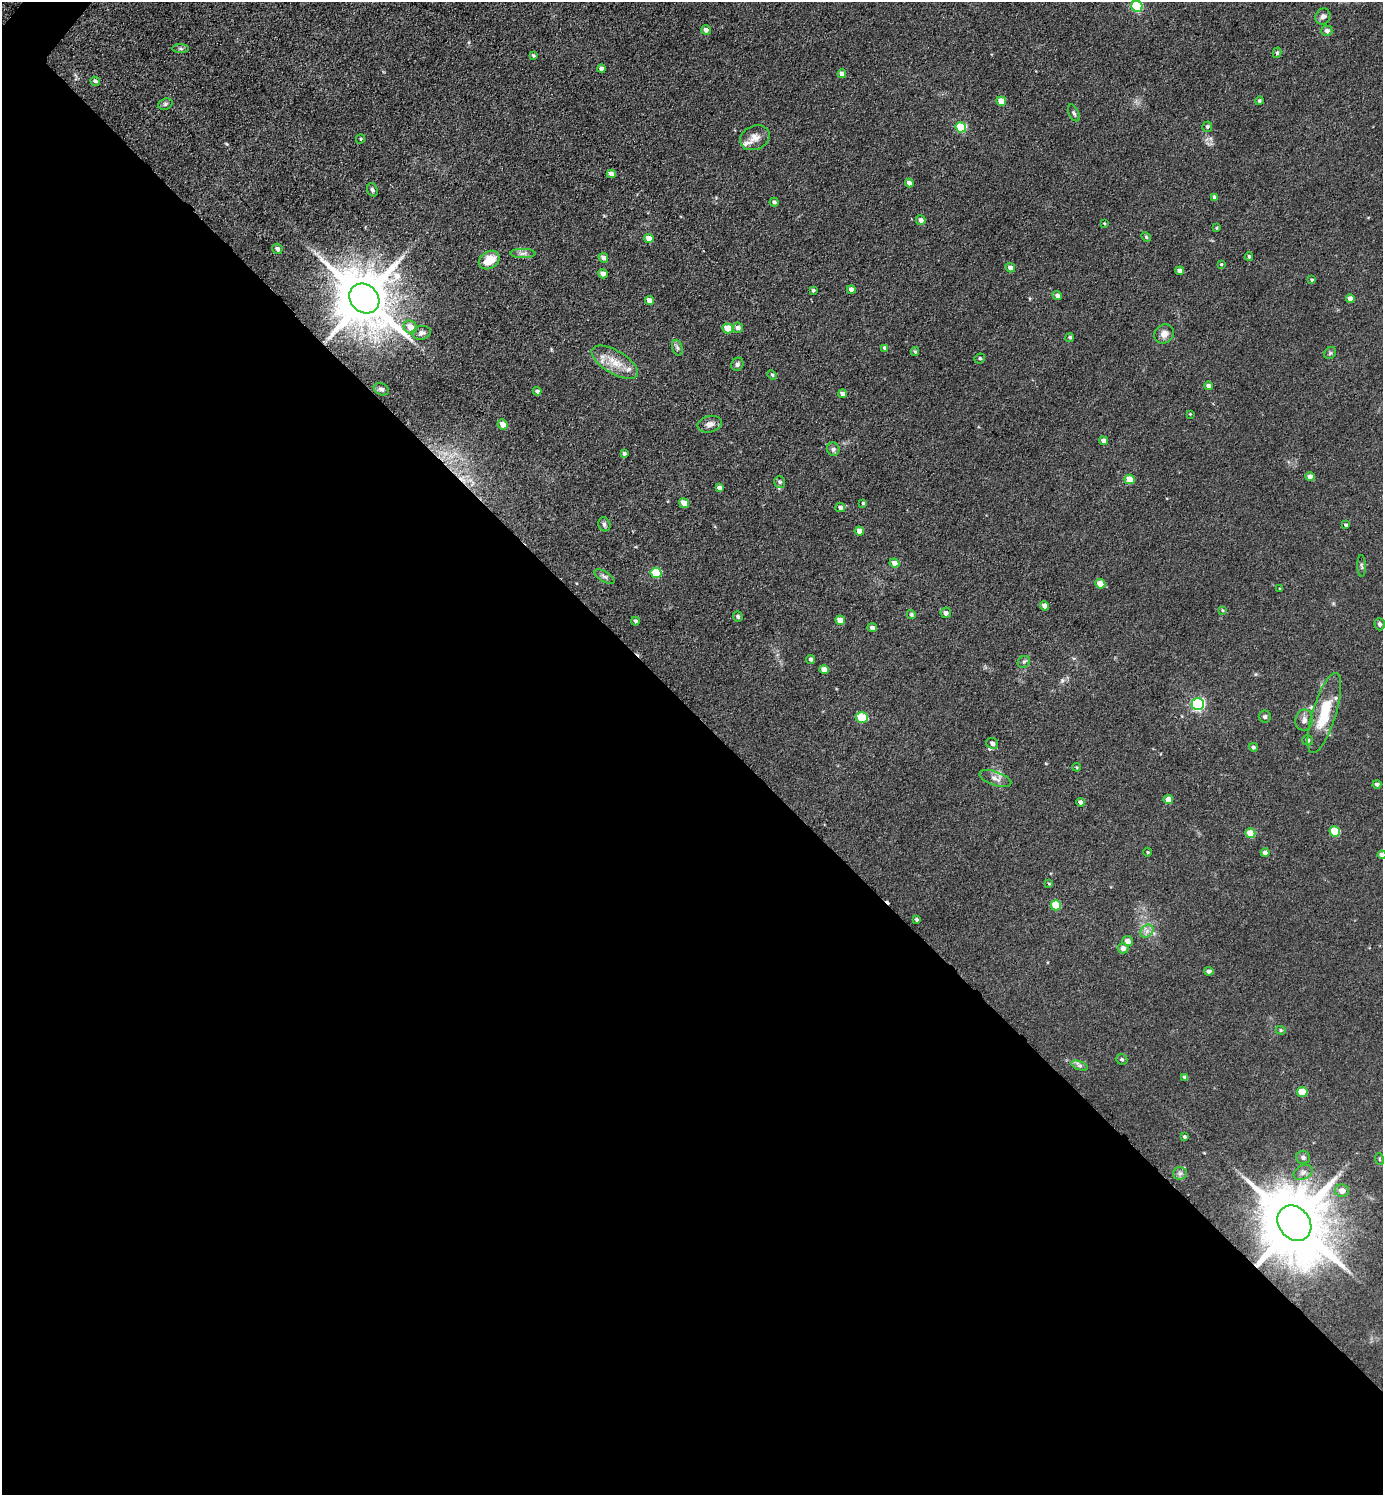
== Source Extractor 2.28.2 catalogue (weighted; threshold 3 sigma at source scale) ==
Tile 14 of 4 x 4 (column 2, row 4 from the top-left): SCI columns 1681-3061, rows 3-1495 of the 5979 x 5977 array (HDU 1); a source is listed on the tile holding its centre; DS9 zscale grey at full resolution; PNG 1385 x 1497 px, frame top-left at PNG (2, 2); each listed source drawn as its Kron ellipse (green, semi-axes under 4 px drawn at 4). Shown black and unused: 53% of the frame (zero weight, under 3 of 5 exposures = <1% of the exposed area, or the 3 px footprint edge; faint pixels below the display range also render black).
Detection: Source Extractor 2.28.2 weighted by HDU 2 'WHT'; one run over the whole footprint, this tile lists its part. Background 0.0607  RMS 0.0073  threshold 0.0326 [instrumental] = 3 sigma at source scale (4.5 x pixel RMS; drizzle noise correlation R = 1.50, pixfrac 1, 0.05/0.05 arcsec/px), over >= 5 px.
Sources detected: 137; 1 cosmic-ray / hot-pixel residue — neither listed nor drawn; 3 inside a brighter listed object's ellipse — not listed separately; the other 133 listed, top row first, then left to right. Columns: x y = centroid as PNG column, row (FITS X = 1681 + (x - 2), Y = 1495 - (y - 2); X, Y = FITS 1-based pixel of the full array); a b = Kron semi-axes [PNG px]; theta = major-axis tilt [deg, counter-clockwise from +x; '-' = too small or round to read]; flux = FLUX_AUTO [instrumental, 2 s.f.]
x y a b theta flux
1137 6 5 5 - 57
1323 16 8 7 - 3.1
706 30 5 4 - 2.8
1327 31 5 5 - 3.1
181 49 8 4 -1 1.4
1277 53 5 4 - 1.1
533 56 3 3 - 1
602 69 4 4 - 2.8
842 74 4 4 - 4.4
95 81 5 4 - 1.8
1001 101 5 4 - 9.1
1259 101 4 4 - 1.2
165 104 7 5 20 1.6
1074 113 9 5 -64 1.5
961 127 5 5 - 34
1207 127 5 5 - 1.5
755 138 15 12 25 6.2
360 139 5 4 - 0.76
611 174 4 4 - 4
909 183 4 4 - 3.8
372 190 7 5 -70 1.5
1214 197 4 3 - 2
774 202 4 4 - 1.7
921 220 5 5 - 3
1104 223 3 2 - 0.61
1216 228 3 3 - 0.75
1146 237 5 4 - 0.94
649 238 5 4 - 7.7
277 249 5 5 - 2.1
523 253 12 4 0 2.7
1249 256 4 3 - 1.1
603 258 5 4 - 3.2
489 260 11 8 34 13
1221 264 3 3 - 0.71
1010 268 5 4 - 4.1
1180 271 4 4 - 3.8
603 274 5 4 - 3.9
1312 280 4 3 - 0.87
851 289 4 4 - 3.9
813 290 3 3 - 1.4
1057 296 5 4 - 2.5
364 298 16 13 -44 5500
1350 299 4 4 - 4.5
649 301 4 4 - 6.5
410 327 7 6 - 7.5
728 328 5 5 - 16
738 328 5 5 - 2.8
421 333 9 7 11 2.9
1164 334 10 9 - 4.9
1070 337 4 4 - 1.2
677 348 8 5 -70 1.7
885 348 4 4 - 3.3
915 351 4 4 - 1
1330 353 6 5 - 1.3
980 358 5 5 - 1.3
615 362 26 11 -30 13
737 364 7 6 - 1.8
772 375 5 4 - 0.92
1208 386 4 4 - 2.5
381 389 8 6 -24 1.9
537 391 4 4 - 1.7
842 394 4 4 - 3.5
1190 414 3 3 - 0.55
710 424 12 8 12 4
503 425 5 5 - 5.7
1103 441 4 4 - 3.1
833 449 7 6 - 1.9
624 453 4 3 - 1.5
1310 477 4 4 - 5.3
1130 479 5 4 - 12
780 482 6 5 - 1.9
719 488 4 4 - 2.3
684 503 5 4 - 9.9
863 503 4 4 - 0.88
840 508 5 4 - 2.6
604 524 7 6 - 1.8
1346 525 4 3 - 1.1
859 531 4 4 - 5.3
894 563 5 4 - 5.1
1362 566 11 4 -89 1.4
656 573 5 5 - 32
604 577 11 5 -31 2.1
1100 584 5 4 - 11
1280 589 4 3 - 0.58
1045 606 4 4 - 5
1222 610 4 4 - 0.75
946 613 5 5 - 2.2
911 615 5 4 - 1.9
738 617 5 5 - 1.4
840 620 5 4 - 8.7
635 621 4 4 - 1.3
1380 624 6 5 - 1.5
872 628 5 4 - 3
811 659 4 4 - 1.6
1024 662 6 5 - 1.4
824 670 5 4 - 6.5
1198 704 6 6 - 110
1324 713 42 12 73 28
1265 717 6 6 - 1.5
862 718 6 5 - 32
1304 720 10 8 80 3.4
1308 740 5 5 - 1.7
992 743 6 5 - 2.7
1253 747 4 4 - 1.7
1077 767 4 3 - 0.76
995 779 17 7 -19 4
1377 784 4 4 - 2.1
1168 799 4 4 - 6
1080 802 4 4 - 2.7
1335 831 5 5 - 26
1250 833 5 4 - 14
1147 852 4 3 - 0.64
1265 853 4 4 - 4.3
1382 855 4 4 - 3
1049 884 4 3 - 0.73
1056 905 5 5 - 21
916 919 4 3 - 1.3
1147 931 7 5 46 2.8
1128 941 5 5 - 4.4
1123 948 5 5 - 4.3
1209 971 5 4 - 2
1281 1030 5 4 - 0.88
1122 1059 6 5 - 1.3
1080 1066 9 4 -19 1.8
1185 1078 4 3 - 2.1
1302 1092 5 5 - 16
1184 1137 3 3 - 1
1303 1157 7 6 - 2
1379 1159 6 3 -72 0.75
1303 1172 10 7 28 3.2
1180 1173 7 6 - 2.1
1342 1191 7 6 - 5.6
1294 1223 19 15 -52 7800
Overlapping masked pixels (flux is a lower limit): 2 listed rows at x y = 364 298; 1294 1223
Isophote crosses this tile's border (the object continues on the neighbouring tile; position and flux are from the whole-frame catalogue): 2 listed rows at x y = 1137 6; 1382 855